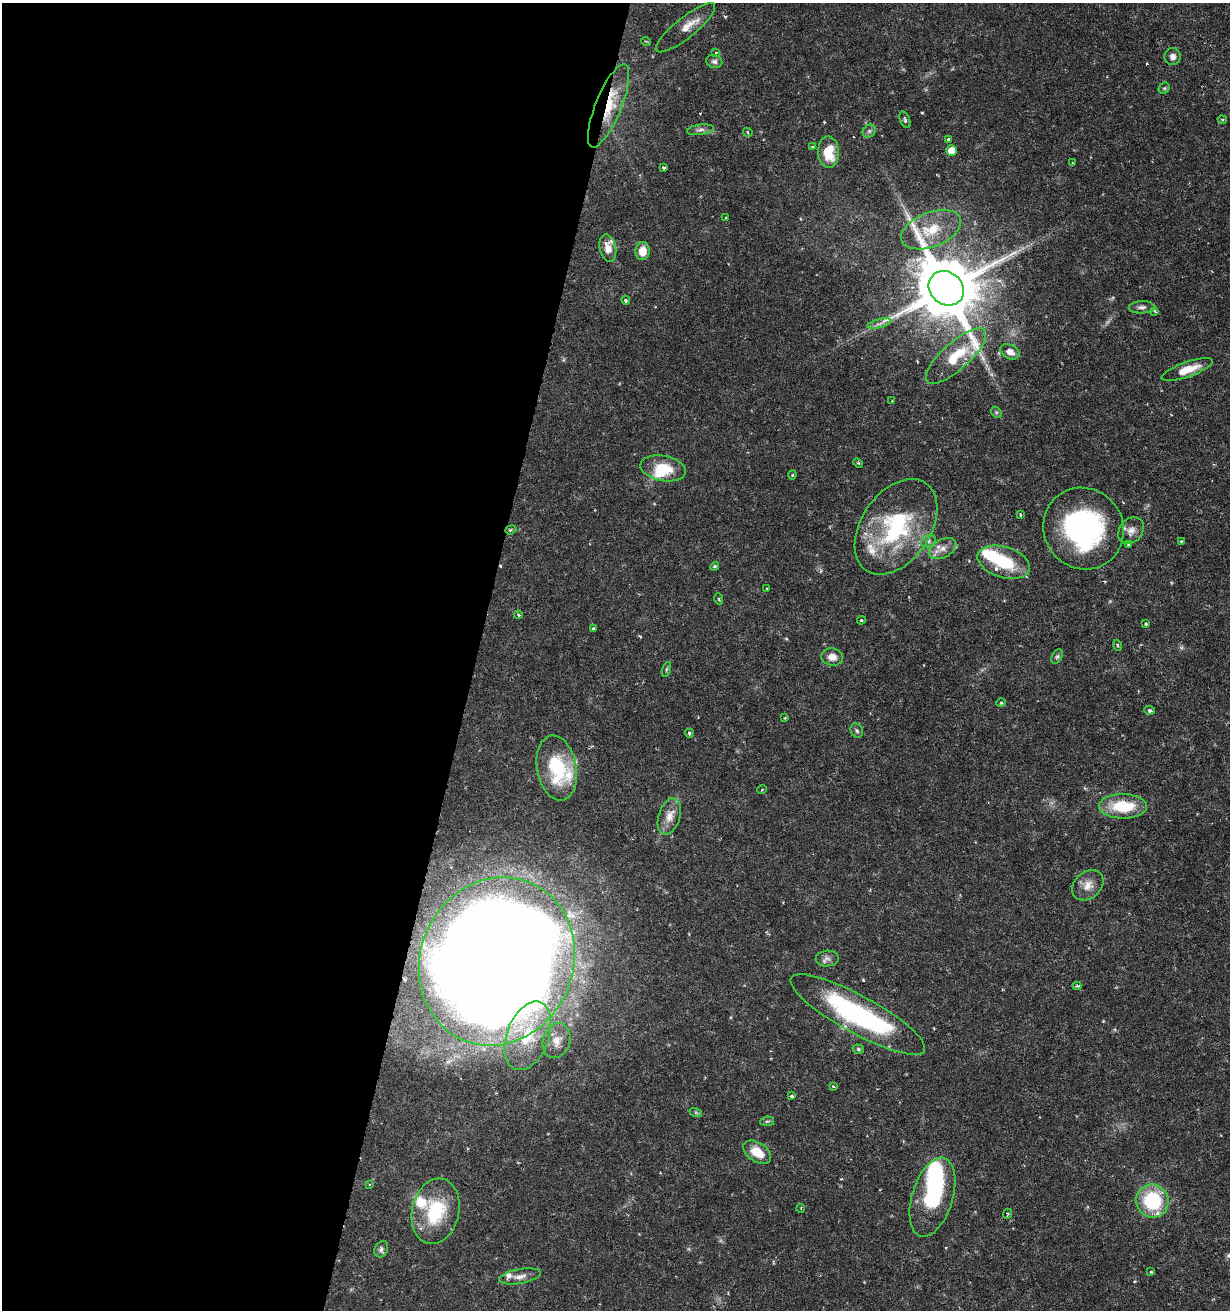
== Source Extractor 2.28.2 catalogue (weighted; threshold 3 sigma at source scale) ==
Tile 5 of 4 x 4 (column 1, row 2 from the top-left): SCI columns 368-1595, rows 2628-3935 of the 5530 x 5283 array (HDU 1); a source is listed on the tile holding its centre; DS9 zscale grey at full resolution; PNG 1232 x 1312 px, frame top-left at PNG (2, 3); each listed source drawn as its Kron ellipse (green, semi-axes under 4 px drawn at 4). Shown black and unused: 39% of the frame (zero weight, under 3 of 6 exposures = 2% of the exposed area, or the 3 px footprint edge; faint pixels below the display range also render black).
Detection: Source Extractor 2.28.2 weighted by HDU 2 'WHT'; one run over the whole footprint, this tile lists its part. Background 0.0157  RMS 0.0012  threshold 0.00481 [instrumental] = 3 sigma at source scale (4.09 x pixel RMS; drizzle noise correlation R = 1.36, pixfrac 0.8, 0.0396/0.0396 arcsec/px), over >= 5 px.
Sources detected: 102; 1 too faint to see at this stretch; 2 inside a brighter object's white glare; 1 cosmic-ray / hot-pixel residue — neither listed nor drawn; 11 inside a brighter listed object's ellipse — not listed separately; the other 87 listed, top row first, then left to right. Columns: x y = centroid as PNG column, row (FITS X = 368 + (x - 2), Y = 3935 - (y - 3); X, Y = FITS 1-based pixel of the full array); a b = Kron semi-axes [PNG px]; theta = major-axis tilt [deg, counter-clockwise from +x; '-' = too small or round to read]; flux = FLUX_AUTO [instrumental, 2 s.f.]
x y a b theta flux
685 28 37 10 39 1.5
646 41 5 3 - 0.1
715 52 4 3 - 0.094
1173 57 8 8 - 0.54
714 61 8 6 -14 0.35
1164 88 6 5 - 0.16
608 106 44 13 68 4.3
905 120 8 5 -67 0.35
1222 120 5 4 - 0.15
700 130 13 5 8 0.4
869 131 7 6 - 0.25
748 132 5 4 - 0.18
948 140 4 3 - 0.23
812 147 4 3 - 0.12
951 150 5 5 - 1.2
828 152 15 10 -88 3
1072 163 4 2 - 0.096
663 168 3 3 - 0.19
726 218 4 3 - 0.11
931 230 31 17 21 3.4
608 248 14 8 -77 1.1
642 251 9 7 85 1.4
946 288 18 16 -41 1100
626 300 5 3 - 0.12
1142 307 13 6 2 0.45
1155 311 3 3 - 0.13
879 324 12 3 15 0.34
1010 352 10 7 -26 0.84
956 356 38 13 42 4.1
1187 370 27 7 20 2
892 401 3 3 - 0.081
996 412 6 4 -46 0.17
858 463 5 3 - 0.11
663 468 23 12 -10 3
792 475 4 4 - 0.11
1021 515 3 3 - 0.25
896 527 53 34 55 13
1084 529 41 39 -53 20
511 530 6 4 21 0.16
1131 530 14 11 51 0.92
928 541 7 6 - 0.31
1181 541 4 3 - 0.094
1128 545 3 3 - 0.15
943 549 15 9 28 1
1004 562 27 15 -17 4.8
715 566 5 4 - 0.17
767 589 3 2 - 0.1
719 599 5 3 - 0.11
518 615 4 4 - 0.15
861 620 4 4 - 0.12
1146 624 3 2 - 0.13
593 629 3 3 - 0.14
1118 645 5 3 - 0.14
832 657 11 8 -8 0.92
1057 657 8 5 62 0.22
666 669 8 3 71 0.16
1001 703 4 4 - 0.13
1150 710 5 4 - 0.23
785 718 3 3 - 0.12
857 731 7 6 - 0.25
689 733 4 4 - 0.2
557 768 33 19 -79 7.2
762 789 5 3 - 0.087
1123 806 24 12 -1 4.4
669 816 19 10 73 1.2
1088 885 17 13 41 1.2
827 959 11 8 4 0.49
497 961 85 76 65 320
1077 986 4 3 - 0.14
858 1015 76 19 -29 19
528 1036 36 21 69 5.6
557 1041 18 13 72 1.5
858 1049 6 4 -17 0.16
833 1087 3 2 - 0.12
791 1096 3 3 - 0.24
696 1113 6 4 -19 0.16
767 1121 7 4 8 0.19
757 1152 15 9 -34 1.8
369 1184 3 2 - 0.1
932 1197 41 20 73 8.4
1152 1201 17 16 - 7.3
801 1208 4 3 - 0.085
436 1211 33 23 77 6.5
1007 1214 5 3 - 0.11
381 1249 8 6 61 0.36
1151 1272 4 3 - 0.14
520 1276 21 7 10 0.83
Overlapping masked pixels (flux is a lower limit): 1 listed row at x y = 608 106